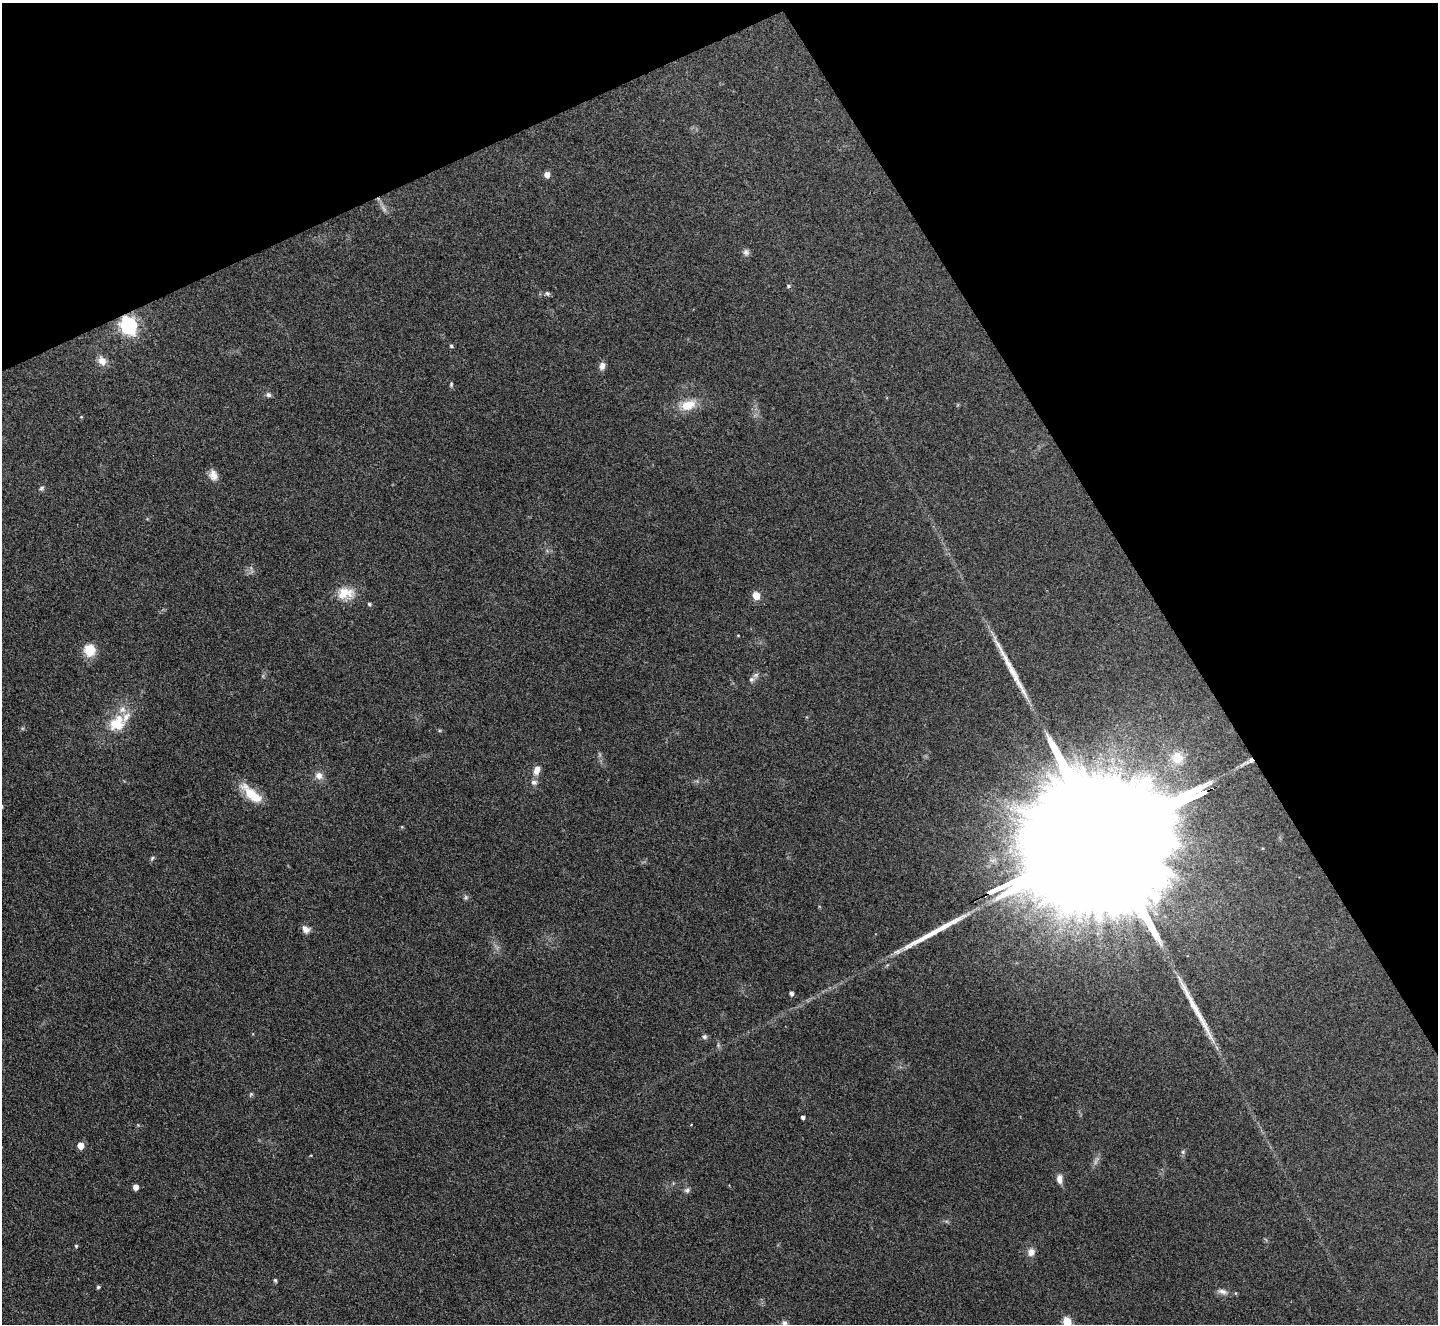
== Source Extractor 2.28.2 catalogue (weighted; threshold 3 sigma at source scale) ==
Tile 3 of 4 x 4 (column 3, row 1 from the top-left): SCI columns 2871-4306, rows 4119-5440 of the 5741 x 5729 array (HDU 1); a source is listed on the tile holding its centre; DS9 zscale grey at full resolution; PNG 1440 x 1326 px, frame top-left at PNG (2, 3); no overlay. Shown black and unused: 26% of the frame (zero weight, under 3 of 4 exposures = <1% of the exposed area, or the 3 px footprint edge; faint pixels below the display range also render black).
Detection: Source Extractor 2.28.2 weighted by HDU 2 'WHT'; one run over the whole footprint, this tile lists its part. Background 0.261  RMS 0.009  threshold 0.0407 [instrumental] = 3 sigma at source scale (4.5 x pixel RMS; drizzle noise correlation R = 1.50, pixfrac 1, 0.05/0.05 arcsec/px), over >= 5 px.
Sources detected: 56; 2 too faint to see at this stretch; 4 long thin detections or spike segments (spike, bleed or trail) — not listed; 2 inside a brighter listed object's ellipse — not listed separately; the other 48 listed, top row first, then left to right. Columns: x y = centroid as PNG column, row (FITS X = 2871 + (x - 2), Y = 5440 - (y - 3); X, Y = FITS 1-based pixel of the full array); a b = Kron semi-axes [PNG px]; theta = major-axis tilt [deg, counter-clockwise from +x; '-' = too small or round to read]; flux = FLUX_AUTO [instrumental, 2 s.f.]
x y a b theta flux
547 174 5 5 - 6.4
746 252 9 8 - 3.1
788 286 5 5 - 1.5
547 293 7 6 - 1.9
129 325 7 7 - 290
451 346 5 4 - 1.5
102 361 11 9 -62 7.9
602 366 10 7 83 4.5
451 384 6 4 71 1.2
268 395 7 6 - 2.4
688 405 21 13 20 17
81 417 4 4 - 0.81
213 475 14 10 -67 6.8
41 488 7 6 - 1.9
345 593 24 16 4 17
756 596 5 5 - 20
369 604 5 4 - 1.5
738 635 4 3 - 0.62
90 650 16 14 -82 15
751 679 7 7 - 2.8
117 723 25 20 34 26
1177 758 16 15 - 16
537 770 12 7 69 6.3
319 775 10 10 - 5.9
534 782 9 7 -1 3.2
252 794 33 11 -42 22
402 827 5 4 - 0.86
1105 839 145 25 25 130000
152 858 7 4 46 1.4
466 897 7 6 - 1.8
306 929 10 8 -40 5.1
791 993 4 4 - 3.2
704 1037 6 6 - 2
251 1094 6 4 46 1.2
803 1117 4 3 - 2.5
691 1125 4 2 - 0.62
80 1145 5 5 - 13
1183 1152 6 5 - 1.6
1059 1179 12 7 -86 5.1
135 1187 5 4 - 7.2
687 1190 8 6 13 2.4
76 1246 4 4 - 1.2
1031 1252 9 8 - 5.8
275 1280 5 4 - 1.5
98 1287 4 4 - 1.3
1222 1291 14 7 -12 4.8
1067 1321 5 5 - 39
785 1323 10 7 -66 3.3
Overlapping masked pixels (flux is a lower limit): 2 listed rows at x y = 129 325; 1105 839
Isophote crosses this tile's border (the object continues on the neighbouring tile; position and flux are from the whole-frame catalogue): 2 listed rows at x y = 1067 1321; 785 1323